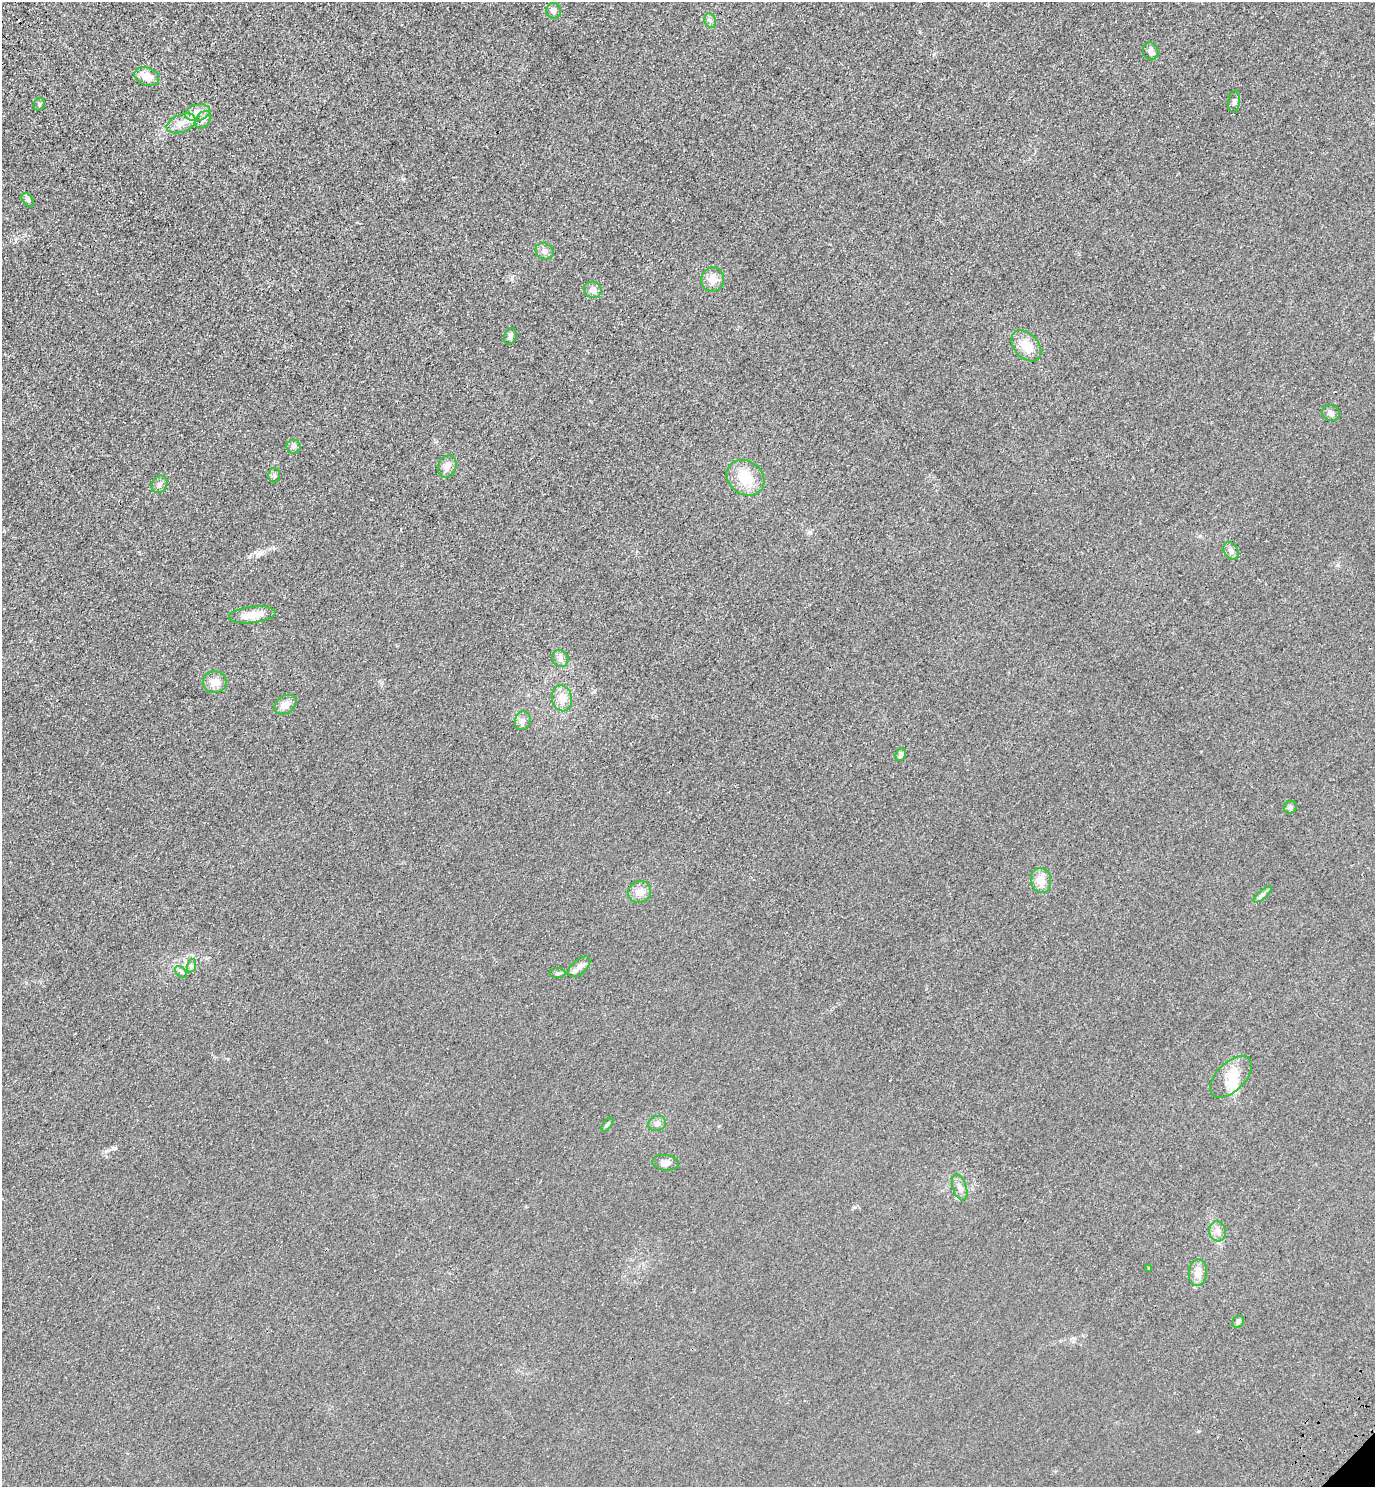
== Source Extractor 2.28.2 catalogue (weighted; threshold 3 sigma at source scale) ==
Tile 11 of 4 x 4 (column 3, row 3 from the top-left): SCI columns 3125-4497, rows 1573-3057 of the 6111 x 6115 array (HDU 1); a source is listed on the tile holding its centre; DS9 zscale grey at full resolution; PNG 1377 x 1489 px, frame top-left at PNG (2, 2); each listed source drawn as its Kron ellipse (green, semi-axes under 4 px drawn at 4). Shown black and unused: <1% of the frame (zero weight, under 3 of 4 exposures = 6% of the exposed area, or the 3 px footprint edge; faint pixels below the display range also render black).
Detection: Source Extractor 2.28.2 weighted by HDU 2 'WHT'; one run over the whole footprint, this tile lists its part. Background 0.0215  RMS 0.0053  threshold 0.0238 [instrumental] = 3 sigma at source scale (4.5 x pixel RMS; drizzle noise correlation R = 1.50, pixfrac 1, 0.05/0.05 arcsec/px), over >= 5 px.
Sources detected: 49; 1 inside a brighter object's white glare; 1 cosmic-ray / hot-pixel residue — neither listed nor drawn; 1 inside a brighter listed object's ellipse — not listed separately; the other 46 listed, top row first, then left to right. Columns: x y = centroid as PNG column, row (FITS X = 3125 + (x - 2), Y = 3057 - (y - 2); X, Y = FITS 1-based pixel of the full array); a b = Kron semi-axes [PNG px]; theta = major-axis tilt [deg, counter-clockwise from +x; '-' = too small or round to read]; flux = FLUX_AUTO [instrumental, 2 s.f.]
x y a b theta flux
554 11 8 7 - 2.2
710 21 7 5 -70 1.4
1151 51 9 7 -75 2.2
147 76 13 9 -19 5.9
1234 102 11 5 85 1.6
39 104 6 5 - 1
198 113 12 8 16 3.8
203 120 10 6 56 2.5
181 123 15 9 21 5.1
28 200 8 5 -49 1.1
544 251 9 8 - 2.1
712 280 12 11 - 5.1
593 290 9 8 - 2.5
510 336 8 6 71 1.6
1026 346 18 12 -48 9.8
1331 413 9 7 -24 2.2
294 447 7 7 - 1.5
447 466 11 9 67 3.4
274 475 7 6 - 1.2
745 478 20 16 -35 14
159 484 9 7 56 1.8
1231 551 9 7 -60 2
252 615 23 8 7 8.5
560 658 9 7 -49 2.2
215 682 12 11 - 5
562 698 13 10 -79 6.1
285 704 12 8 34 3.8
523 721 9 7 72 2.2
901 754 7 5 65 1.6
1290 807 7 6 - 1.1
1041 880 13 10 -79 5.9
640 892 12 10 28 4.8
1263 894 11 4 40 1.5
191 966 7 4 72 1.2
579 967 13 7 42 3.1
181 972 7 4 -45 1.2
558 973 8 5 0 1.2
1231 1077 26 14 45 11
657 1123 9 7 20 1.9
607 1124 8 4 54 0.88
665 1163 13 7 -6 2.5
960 1187 13 7 -71 2.7
1217 1231 10 8 -74 2.8
1149 1269 3 3 - 2.1
1198 1272 13 9 83 4.8
1238 1322 6 5 - 1.7
Unlisted compact peaks at least as high as the median listed source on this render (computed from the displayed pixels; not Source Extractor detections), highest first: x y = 255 552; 113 1148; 809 532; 1338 565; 228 1059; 403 179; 934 54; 1199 1431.